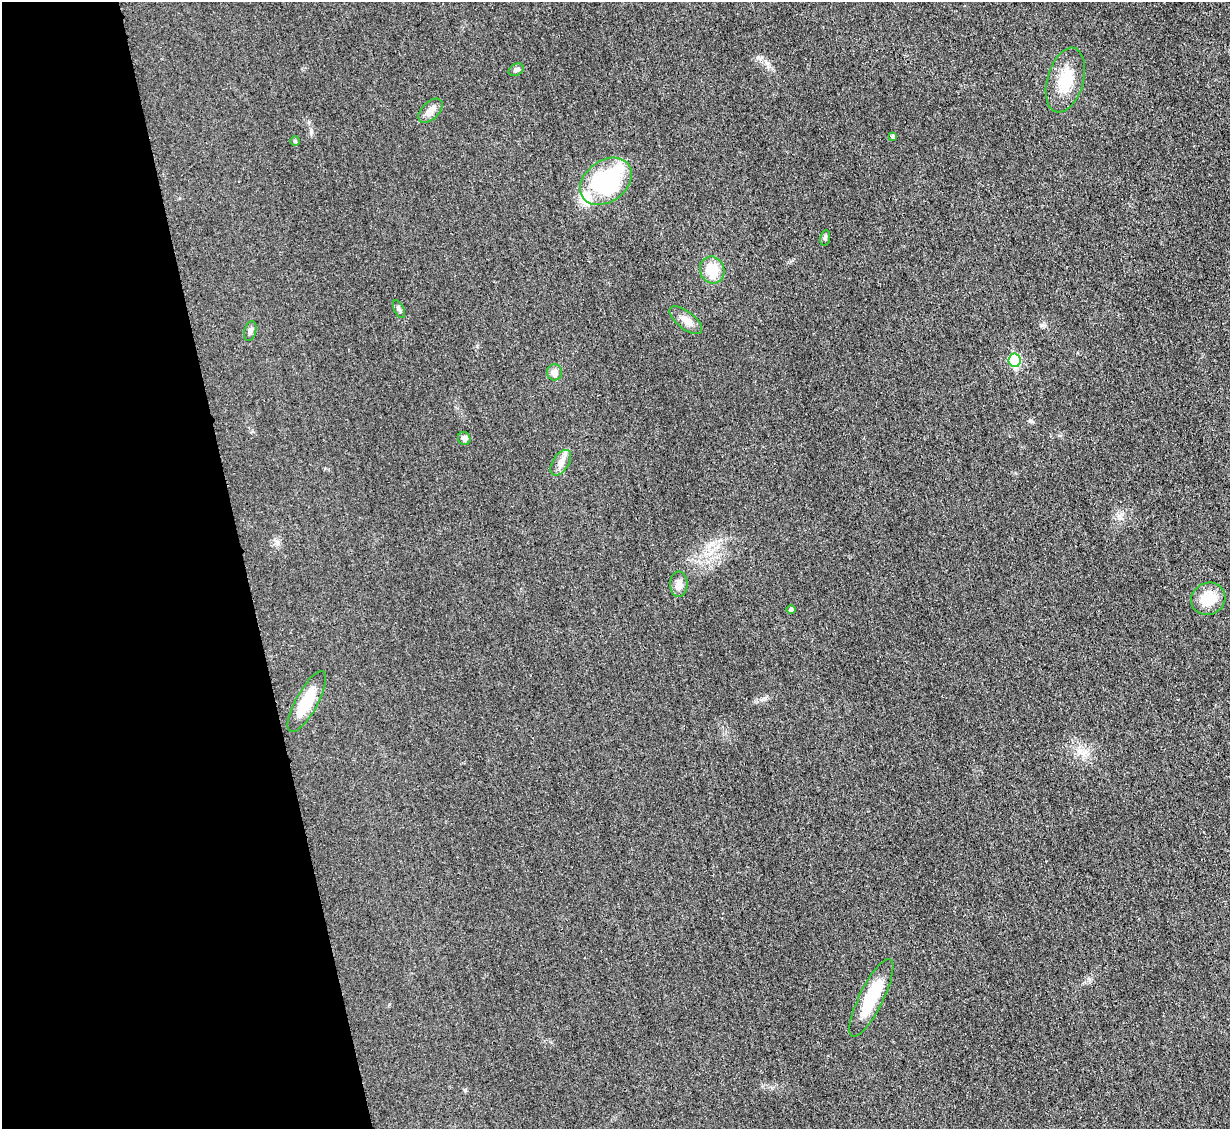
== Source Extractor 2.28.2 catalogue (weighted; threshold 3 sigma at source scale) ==
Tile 5 of 4 x 4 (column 1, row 2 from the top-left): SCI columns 17-1244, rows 2521-3647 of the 4954 x 4926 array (HDU 1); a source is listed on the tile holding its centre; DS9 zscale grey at full resolution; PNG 1232 x 1131 px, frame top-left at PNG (2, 2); each listed source drawn as its Kron ellipse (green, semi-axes under 4 px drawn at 4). Shown black and unused: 20% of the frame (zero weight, under 3 of 4 exposures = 2% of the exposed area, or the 3 px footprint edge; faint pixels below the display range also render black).
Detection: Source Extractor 2.28.2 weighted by HDU 2 'WHT'; one run over the whole footprint, this tile lists its part. Background 0.021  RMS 0.0049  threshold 0.0221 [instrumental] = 3 sigma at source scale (4.5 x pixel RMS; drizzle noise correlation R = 1.50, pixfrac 1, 0.05/0.05 arcsec/px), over >= 5 px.
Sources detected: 21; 1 inside a brighter listed object's ellipse — not listed separately; the other 20 listed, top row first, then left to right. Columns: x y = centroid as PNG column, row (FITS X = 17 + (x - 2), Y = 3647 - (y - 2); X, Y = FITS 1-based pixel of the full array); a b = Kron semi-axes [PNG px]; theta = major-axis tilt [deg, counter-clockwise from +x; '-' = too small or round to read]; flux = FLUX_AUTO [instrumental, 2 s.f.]
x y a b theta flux
516 70 8 6 29 1.2
1065 80 33 18 74 16
430 111 15 8 45 3.7
893 136 3 3 - 0.89
295 141 5 5 - 0.54
606 181 28 20 37 62
825 238 8 5 81 0.94
712 270 14 12 -70 11
399 309 9 5 -65 1.1
686 320 19 8 -38 4.3
250 331 10 6 74 1.5
1014 360 7 6 - 33
554 372 8 7 - 3
464 438 7 6 - 1.7
561 463 14 8 58 3.3
679 584 13 8 -89 3.3
1208 599 17 16 - 13
791 610 4 4 - 1.2
307 702 34 11 61 16
871 998 43 12 64 21
Unlisted compact peaks at least as high as the median listed source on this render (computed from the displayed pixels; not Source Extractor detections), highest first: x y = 1031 421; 1041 325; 465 1090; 767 63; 477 346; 765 698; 758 57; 1119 516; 311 132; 1089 979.